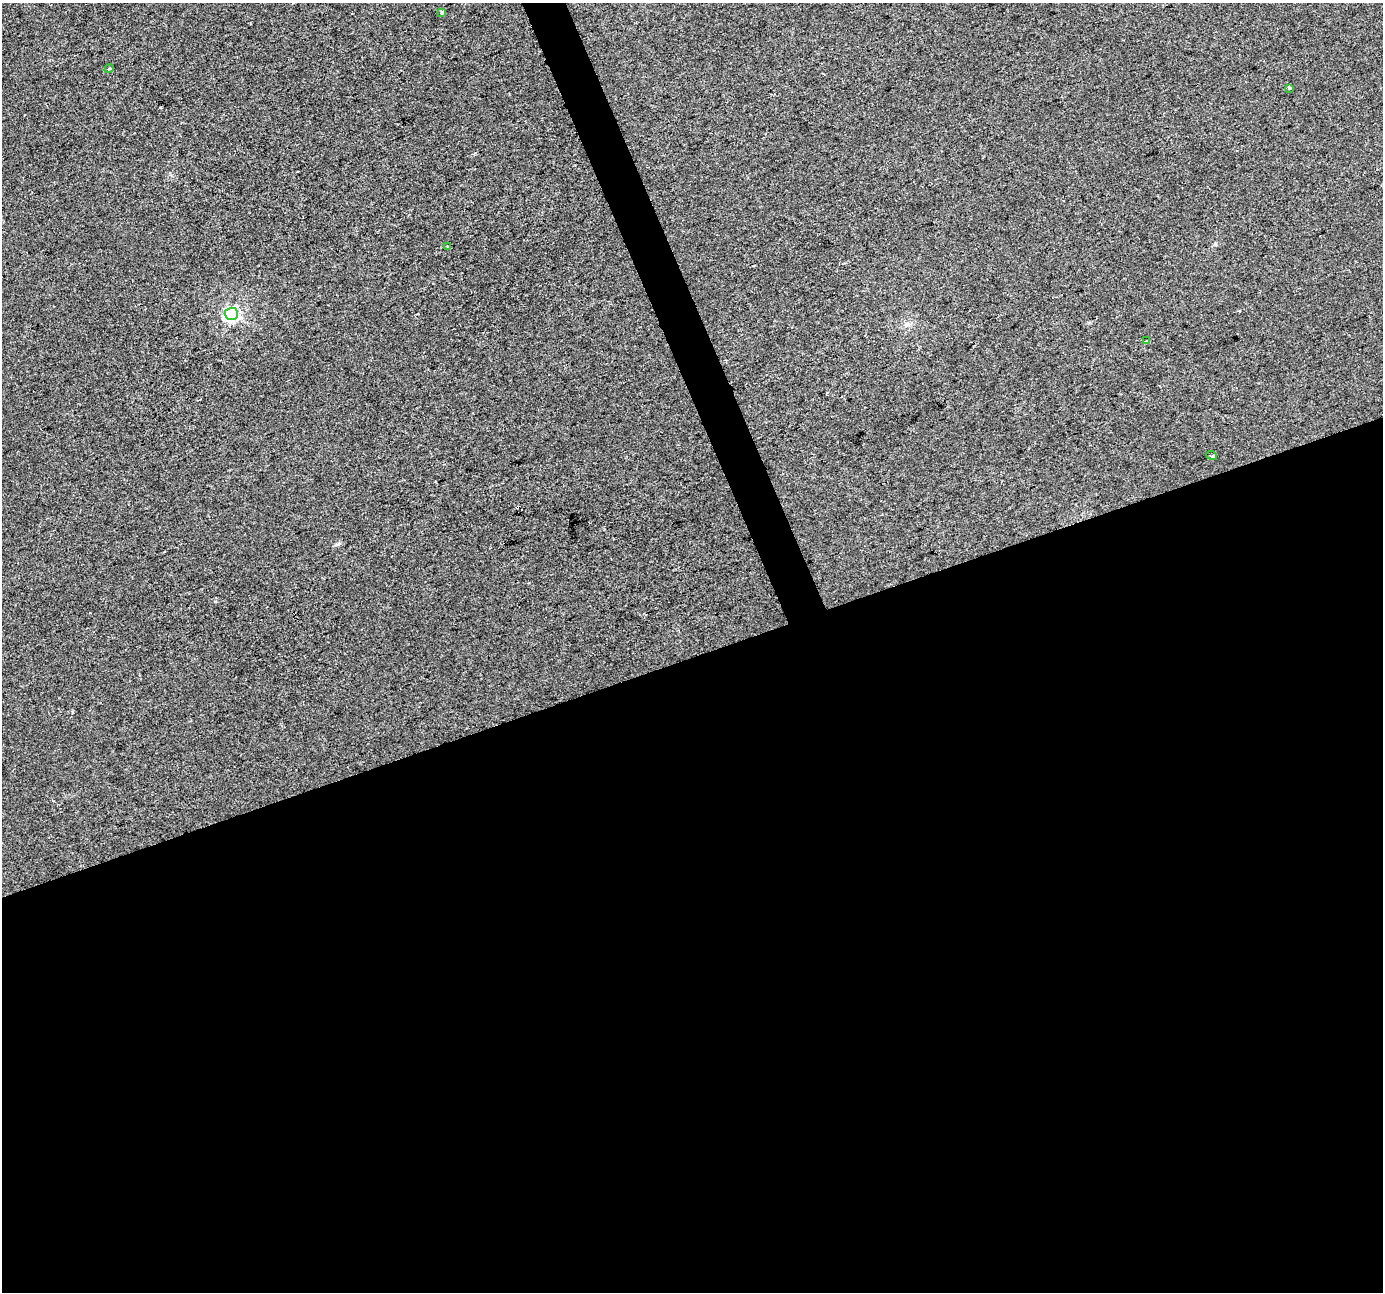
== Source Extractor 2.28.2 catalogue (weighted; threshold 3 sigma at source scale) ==
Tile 15 of 4 x 4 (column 3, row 4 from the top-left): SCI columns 2765-4145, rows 132-1421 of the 5527 x 5369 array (HDU 1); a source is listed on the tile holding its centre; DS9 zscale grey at full resolution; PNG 1385 x 1294 px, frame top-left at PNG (2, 3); each listed source drawn as its Kron ellipse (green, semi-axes under 4 px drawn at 4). Shown black and unused: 51% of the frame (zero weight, under 2 of 3 exposures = <1% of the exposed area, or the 3 px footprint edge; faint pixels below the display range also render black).
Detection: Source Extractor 2.28.2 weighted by HDU 2 'WHT'; one run over the whole footprint, this tile lists its part. Background 4.48e-04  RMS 0.0058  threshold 0.0261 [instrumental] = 3 sigma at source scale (4.5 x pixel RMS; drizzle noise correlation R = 1.50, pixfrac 1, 0.0396/0.0396 arcsec/px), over >= 5 px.
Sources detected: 8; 1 cosmic-ray / hot-pixel residue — neither listed nor drawn; the other 7 listed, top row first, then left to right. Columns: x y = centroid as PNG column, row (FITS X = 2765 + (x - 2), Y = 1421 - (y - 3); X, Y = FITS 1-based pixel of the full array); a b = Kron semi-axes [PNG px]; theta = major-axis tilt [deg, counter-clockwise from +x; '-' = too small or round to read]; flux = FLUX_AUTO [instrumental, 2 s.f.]
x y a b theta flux
441 13 3 3 - 2.5
109 69 5 3 - 0.85
1289 88 3 3 - 3.4
447 246 3 3 - 1.3
231 314 7 6 - 140
1146 341 3 3 - 7.1
1212 456 5 3 - 2.6